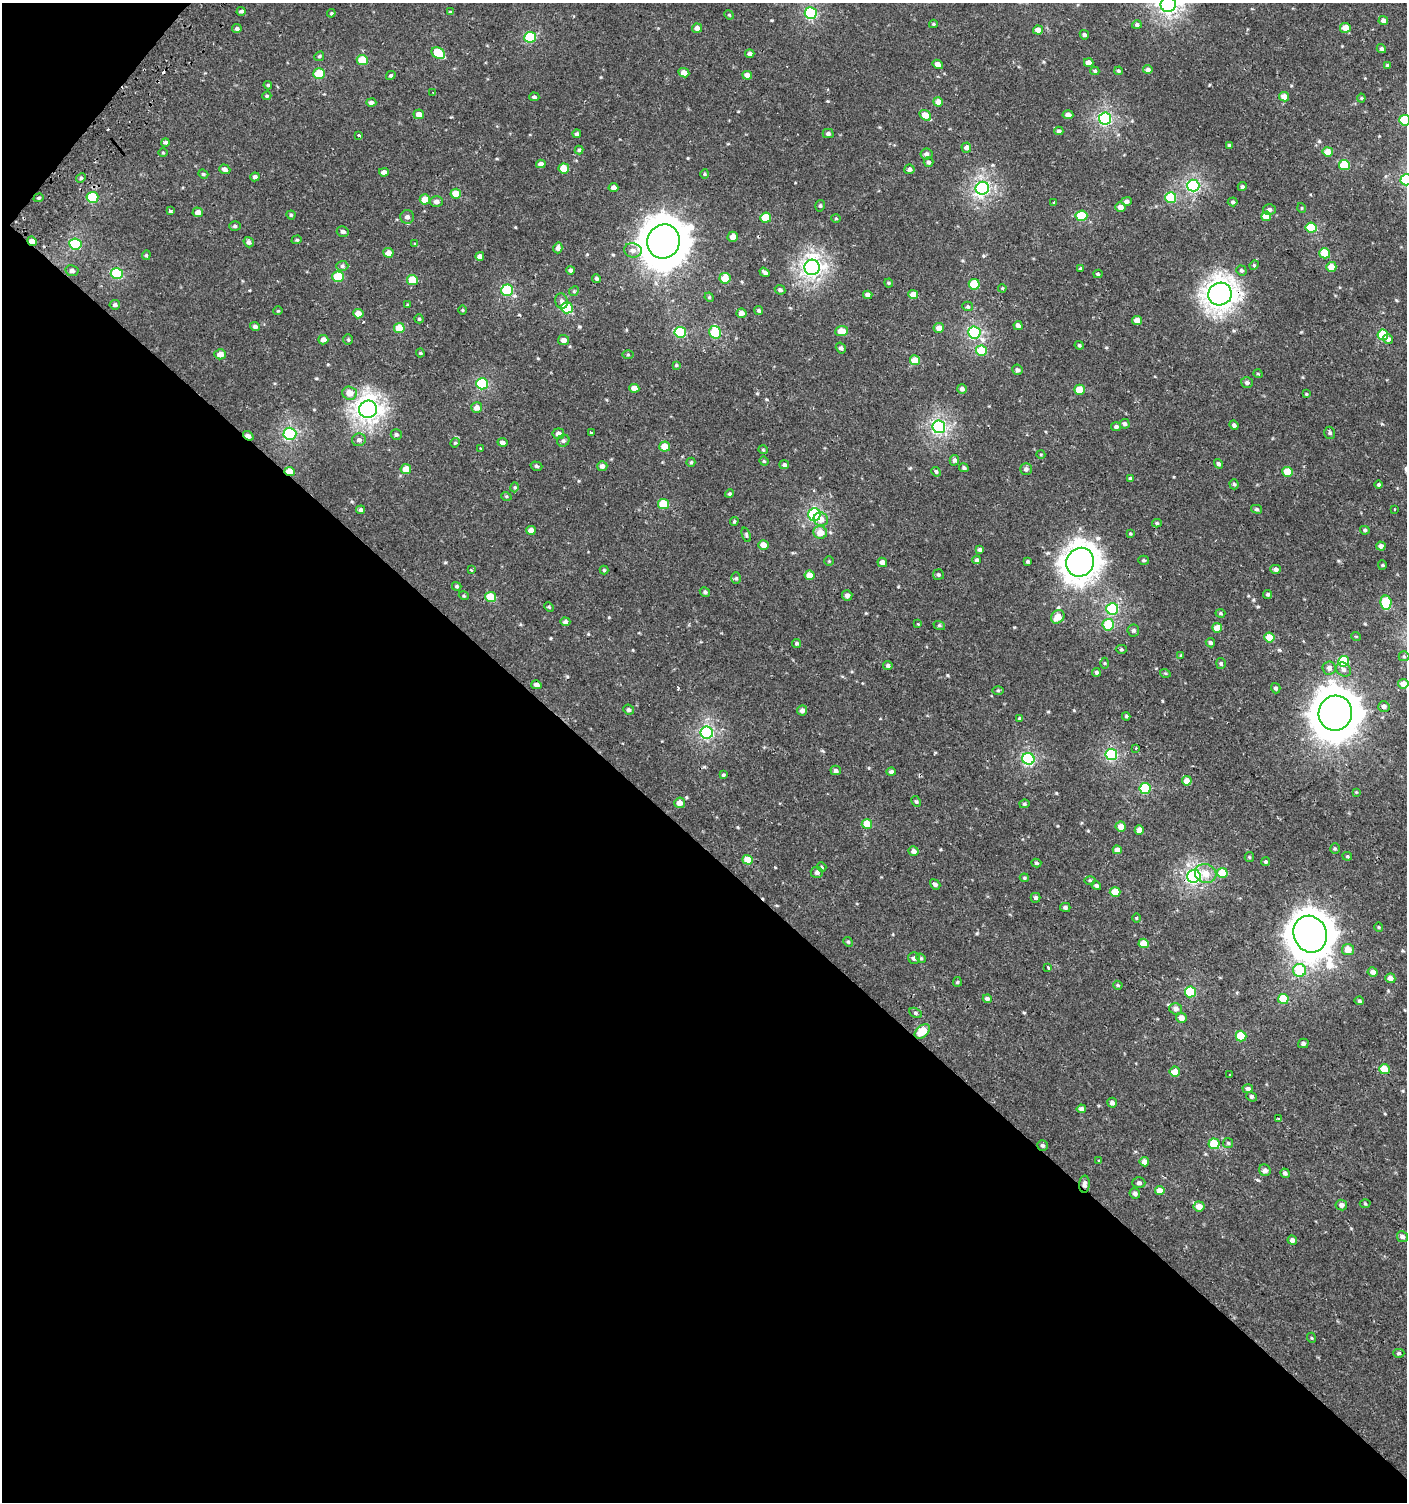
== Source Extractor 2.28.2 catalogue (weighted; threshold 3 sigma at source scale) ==
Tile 9 of 4 x 4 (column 1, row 3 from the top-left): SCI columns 171-1575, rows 1539-3038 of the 6059 x 6037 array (HDU 1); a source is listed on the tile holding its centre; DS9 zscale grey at full resolution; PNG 1409 x 1504 px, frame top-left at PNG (2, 3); each listed source drawn as its Kron ellipse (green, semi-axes under 4 px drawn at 4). Shown black and unused: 45% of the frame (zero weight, under 2 of 3 exposures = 2% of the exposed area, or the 3 px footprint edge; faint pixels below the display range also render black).
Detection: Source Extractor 2.28.2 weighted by HDU 2 'WHT'; one run over the whole footprint, this tile lists its part. Background 9.47e-04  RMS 0.0025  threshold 0.0115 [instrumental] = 3 sigma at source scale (4.5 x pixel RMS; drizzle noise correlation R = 1.50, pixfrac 1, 0.0396/0.0396 arcsec/px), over >= 5 px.
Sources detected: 371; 1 cosmic-ray / hot-pixel residue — neither listed nor drawn; the other 370 listed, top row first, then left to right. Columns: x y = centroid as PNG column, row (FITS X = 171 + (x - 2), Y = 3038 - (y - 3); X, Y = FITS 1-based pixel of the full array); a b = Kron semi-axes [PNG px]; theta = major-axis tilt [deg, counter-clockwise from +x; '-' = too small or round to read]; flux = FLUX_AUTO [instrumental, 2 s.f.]
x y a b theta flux
1168 5 8 7 - 82
241 11 4 4 - 0.52
450 12 4 3 - 0.28
331 13 4 4 - 0.29
811 13 6 5 - 25
729 15 5 4 - 0.24
1383 21 5 4 - 1
933 24 4 3 - 0.26
1137 25 5 4 - 0.56
697 28 5 4 - 1.3
1345 28 5 5 - 2.7
237 29 5 4 - 0.53
1038 30 5 4 - 2.1
1084 35 5 4 - 0.58
530 37 6 5 - 13
1381 49 5 4 - 0.51
438 53 7 5 -30 8.4
750 53 5 4 - 0.68
319 56 5 4 - 0.34
362 60 5 5 - 6
1089 63 5 4 - 1.7
938 64 5 4 - 1.5
1387 65 4 4 - 0.32
1148 69 4 4 - 0.83
1095 71 4 4 - 0.37
1118 71 4 4 - 0.37
684 73 5 4 - 1.8
319 74 6 5 - 9
391 75 5 4 - 0.41
747 75 5 4 - 1.8
268 85 4 3 - 0.28
433 92 3 2 - 0.21
267 96 5 4 - 0.31
534 97 5 4 - 0.53
1284 97 5 5 - 2.2
1361 98 4 4 - 0.26
938 102 5 4 - 1.7
371 103 5 4 - 0.76
419 114 5 5 - 1.9
925 115 6 5 - 3.2
1068 115 5 4 - 1.2
1105 119 6 6 - 36
1405 120 5 5 - 13
1059 131 4 4 - 0.53
577 134 4 4 - 0.44
828 134 5 4 - 0.52
359 135 4 3 - 1
165 142 4 4 - 0.41
1229 145 4 4 - 0.36
966 147 5 5 - 0.88
579 150 4 4 - 0.35
1328 152 5 4 - 3.2
163 153 5 3 - 0.22
926 154 6 5 - 0.9
929 162 5 5 - 0.55
541 164 5 4 - 1.1
1344 165 5 5 - 9.5
564 168 5 5 - 4.1
225 169 6 4 -20 0.87
909 169 5 5 - 0.68
384 172 5 4 - 1.1
203 174 5 4 - 0.31
705 174 5 4 - 0.28
255 177 5 4 - 0.66
81 178 5 4 - 0.35
1406 180 6 5 - 22
1193 186 6 6 - 35
1242 187 4 4 - 0.45
613 188 5 4 - 0.96
982 188 6 6 - 52
456 194 5 5 - 3.7
92 197 6 5 - 12
39 198 5 4 - 0.36
1171 198 5 5 - 11
425 199 5 5 - 3.2
1127 201 5 4 - 0.76
436 202 6 5 - 0.98
1054 202 3 3 - 0.58
1233 202 5 4 - 0.43
820 206 6 4 74 0.39
1121 207 5 4 - 1.5
1302 208 5 3 - 0.22
1269 210 6 5 - 0.78
170 211 4 3 - 0.57
198 212 5 5 - 1.4
291 215 4 4 - 0.32
1081 216 6 5 - 9.8
1266 216 5 5 - 3.6
407 217 7 6 - 0.98
766 218 5 5 - 6.5
836 218 4 4 - 0.27
235 226 6 5 - 0.45
1311 228 5 5 - 8.6
343 232 6 5 - 0.68
733 237 5 5 - 1.4
297 240 5 4 - 0.3
32 241 5 4 - 1.5
249 242 5 5 - 0.67
664 242 17 16 - 730
75 244 6 5 - 19
415 244 4 4 - 0.21
558 248 5 4 - 0.83
633 250 9 7 -12 1.2
388 253 5 5 - 1.7
1325 253 5 5 - 6.7
146 255 5 4 - 0.31
480 256 4 4 - 1.1
1254 265 5 4 - 0.29
342 266 6 5 - 0.48
812 267 8 7 - 87
1331 267 5 5 - 2.5
1080 268 4 3 - 0.26
571 270 4 4 - 0.53
1241 270 5 4 - 0.44
72 271 7 5 -12 0.79
765 272 5 3 - 0.48
117 273 6 5 - 16
1098 274 4 4 - 0.35
338 277 5 5 - 9.4
596 278 4 4 - 0.46
725 278 5 5 - 4
412 280 5 5 - 5.3
889 283 4 4 - 0.26
974 284 5 5 - 7.4
1002 288 4 3 - 0.22
507 290 6 5 - 17
780 290 5 4 - 0.53
574 291 5 4 - 0.29
913 294 5 4 - 2.4
1220 294 12 11 - 170
868 295 4 4 - 0.97
709 297 5 4 - 0.29
562 301 8 6 -73 0.79
115 305 5 4 - 0.57
408 305 3 3 - 0.23
968 306 5 4 - 0.36
567 308 6 5 - 13
462 310 5 3 - 0.23
759 310 4 4 - 0.47
278 311 4 4 - 0.26
741 313 5 4 - 1.3
358 314 5 4 - 2.3
419 319 4 4 - 0.31
1137 320 5 4 - 2.5
255 326 5 4 - 0.69
1018 326 4 4 - 0.92
399 328 5 5 - 5.3
939 328 5 5 - 1.5
842 331 6 5 - 3.9
680 332 6 5 - 14
715 332 6 5 - 14
974 333 6 6 - 29
1383 335 5 5 - 8.3
1388 339 5 5 - 0.9
323 340 5 4 - 1.1
348 340 5 5 - 0.34
563 340 5 5 - 1.1
1079 345 5 4 - 0.31
841 348 5 4 - 0.57
981 351 5 5 - 7.4
420 353 4 4 - 0.26
220 354 6 5 - 1.8
628 354 5 4 - 0.28
915 360 5 5 - 4
676 365 4 3 - 0.25
1017 370 5 5 - 0.69
1258 374 5 3 - 0.21
1247 382 6 5 - 0.61
482 384 6 5 - 18
634 388 5 4 - 2
962 389 5 5 - 0.78
1080 390 5 5 - 5
349 393 7 6 - 2.8
1306 394 4 3 - 0.23
477 408 5 5 - 1.6
368 409 9 8 - 120
1125 424 5 5 - 0.48
1234 425 5 4 - 0.57
939 427 6 6 - 46
1116 427 5 4 - 0.51
592 433 3 3 - 0.63
1330 433 6 5 - 0.46
290 434 6 6 - 32
396 434 5 5 - 0.47
558 434 6 5 - 1.1
248 436 6 4 -37 0.91
359 440 7 6 - 0.78
563 441 6 5 - 0.55
502 442 5 4 - 0.88
455 443 5 4 - 0.3
665 446 5 5 - 3.3
481 448 3 2 - 0.21
763 450 5 4 - 0.24
1041 455 4 3 - 0.23
954 460 5 4 - 0.64
764 461 5 4 - 0.29
691 462 4 4 - 0.32
1218 464 5 4 - 0.57
784 465 5 4 - 0.57
536 466 6 4 -17 0.38
602 466 5 5 - 0.83
964 468 5 4 - 0.49
406 469 5 5 - 2.7
1026 469 6 6 - 0.74
290 472 5 4 - 3.6
936 472 5 4 - 0.37
1287 472 5 5 - 4.8
1130 479 4 4 - 0.43
1234 484 5 4 - 0.4
1379 484 4 4 - 0.37
515 487 5 3 - 0.29
730 494 4 4 - 0.31
506 496 5 3 - 0.24
664 504 5 5 - 8.2
1256 509 5 4 - 0.37
1394 509 2 2 - 0.21
361 510 4 4 - 0.6
814 514 6 6 - 27
821 519 7 7 - 2.2
734 521 4 3 - 0.29
1157 523 5 4 - 0.35
531 530 5 4 - 1.5
1365 530 5 4 - 0.41
820 532 7 6 - 2.9
1130 534 4 3 - 0.23
746 535 7 3 -70 0.36
764 545 5 5 - 2.6
1381 546 4 4 - 1.1
980 550 4 4 - 0.63
977 560 4 4 - 0.5
1144 560 5 4 - 0.43
829 561 4 4 - 0.25
1027 561 3 3 - 0.33
882 562 5 4 - 1.3
1080 562 15 13 59 250
1382 565 5 4 - 0.31
1276 569 5 4 - 0.79
471 570 3 2 - 0.28
604 570 4 4 - 0.29
810 575 5 5 - 2.8
938 575 5 5 - 0.44
736 578 6 5 - 0.43
457 586 5 4 - 0.37
705 592 5 4 - 0.53
1268 594 4 4 - 0.44
847 595 5 5 - 0.93
464 596 5 3 - 0.24
490 597 5 5 - 6.8
1386 603 7 5 -82 11
549 607 5 3 - 0.26
1112 609 6 6 - 24
1220 613 5 4 - 0.32
1058 617 7 6 - 3.2
565 622 5 4 - 0.54
918 624 3 3 - 0.32
939 625 6 4 -18 0.34
1108 625 6 5 - 7.6
1217 628 5 5 - 3.3
1133 630 6 6 - 0.56
1356 636 5 3 - 0.19
1269 637 5 5 - 4.5
797 643 4 4 - 0.39
1210 643 5 4 - 0.48
1121 649 6 4 0 0.33
1181 656 4 3 - 0.26
1404 656 5 5 - 0.35
1344 661 5 5 - 11
1105 663 5 3 - 0.27
1221 663 5 4 - 0.42
888 665 4 4 - 0.58
1329 668 6 6 - 1
1344 670 8 6 -41 0.83
1096 672 4 4 - 0.4
1165 673 5 3 - 0.24
1403 684 5 5 - 2.3
536 685 5 4 - 1.1
1276 688 5 4 - 0.56
998 690 6 4 0 0.33
1384 706 5 5 - 0.81
629 710 5 5 - 0.58
802 710 5 5 - 0.93
1335 713 17 16 - 690
1126 716 4 4 - 0.32
1020 718 4 3 - 0.29
707 733 6 6 - 39
1136 748 3 3 - 0.27
1111 755 6 5 - 24
1028 759 6 6 - 26
836 770 5 4 - 0.7
891 772 5 4 - 0.79
723 775 4 3 - 0.3
1187 781 5 4 - 1.9
1145 788 5 5 - 14
1356 792 3 3 - 0.19
916 801 6 4 -61 0.36
680 803 5 5 - 1.7
1024 804 5 4 - 0.36
867 824 5 5 - 5.2
1121 826 5 5 - 2.1
1139 830 5 4 - 1.6
1335 849 5 4 - 0.33
1117 850 4 4 - 1.5
913 851 5 5 - 0.95
1347 856 5 4 - 0.29
1249 857 5 4 - 0.29
748 860 5 5 - 3.4
1266 862 4 4 - 0.37
1036 863 5 4 - 0.37
822 867 5 4 - 0.29
817 872 6 5 - 0.7
1206 873 11 9 -16 2.6
1222 873 5 5 - 5.7
1194 876 6 6 - 46
1024 878 4 3 - 0.31
1090 880 5 3 - 0.27
935 884 5 4 - 0.68
1096 886 5 4 - 0.51
1115 892 5 5 - 4.5
1036 898 5 5 - 0.53
1065 907 5 4 - 0.51
1136 918 5 3 - 0.22
1379 927 4 4 - 0.29
1310 934 19 16 -68 520
848 942 5 4 - 0.36
1144 943 5 4 - 3.5
1348 950 6 5 - 2.5
914 958 6 5 - 0.72
921 958 5 4 - 0.36
1048 967 3 3 - 0.52
1299 970 6 6 - 11
1373 972 5 4 - 1.1
1390 978 5 5 - 1.4
957 982 5 4 - 0.31
1118 985 5 4 - 0.35
1190 992 5 5 - 14
987 999 4 4 - 0.78
1283 999 5 5 - 7.3
1359 1001 5 4 - 0.45
1176 1009 6 5 - 1
915 1013 7 4 -28 0.45
1181 1018 5 5 - 1.6
922 1031 9 5 40 5.5
1241 1036 5 5 - 8.4
1303 1043 5 4 - 0.68
1384 1069 5 5 - 4.2
1175 1072 5 5 - 2.8
1230 1075 3 3 - 0.96
1248 1089 5 4 - 0.72
1252 1097 5 4 - 0.54
1112 1103 5 5 - 0.76
1081 1109 4 4 - 1.1
1279 1119 3 3 - 3
1228 1143 5 5 - 0.36
1214 1144 5 5 - 7.8
1042 1145 5 5 - 0.5
1099 1161 4 4 - 0.25
1144 1162 5 4 - 1.5
1265 1170 6 5 - 0.82
1285 1173 5 4 - 0.62
1139 1183 6 5 - 0.65
1084 1184 8 5 85 0.84
1160 1191 5 4 - 2.5
1135 1193 5 5 - 0.8
1365 1204 5 3 - 0.26
1341 1205 5 5 - 0.89
1199 1206 5 5 - 2.1
1402 1237 5 5 - 0.83
1292 1240 5 4 - 0.99
1312 1338 5 3 - 0.22
1399 1353 6 4 0 0.37
Overlapping masked pixels (flux is a lower limit): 5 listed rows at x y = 32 241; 1220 294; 248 436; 290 472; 1084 1184
Isophote crosses this tile's border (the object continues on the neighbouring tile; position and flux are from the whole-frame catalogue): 3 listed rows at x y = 1168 5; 1405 120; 1406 180